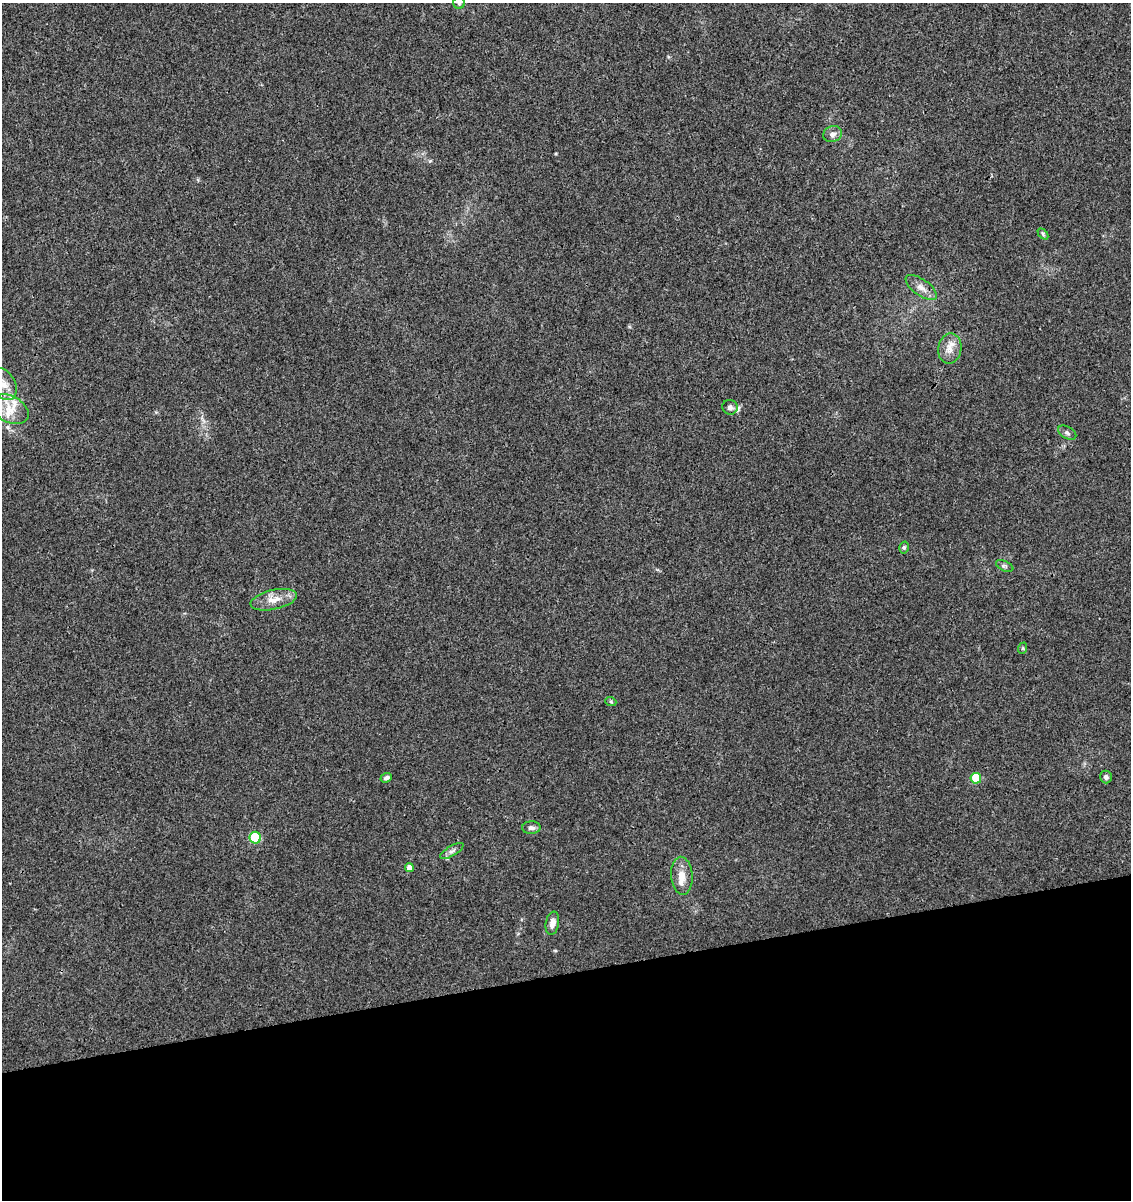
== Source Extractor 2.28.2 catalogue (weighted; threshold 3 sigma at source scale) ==
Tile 14 of 4 x 4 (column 2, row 4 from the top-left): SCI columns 1208-2336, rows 58-1255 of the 4626 x 4904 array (HDU 1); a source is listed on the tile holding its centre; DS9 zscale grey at full resolution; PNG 1133 x 1202 px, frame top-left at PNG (2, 3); each listed source drawn as its Kron ellipse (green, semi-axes under 4 px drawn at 4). Shown black and unused: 19% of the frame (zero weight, under 3 of 4 exposures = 5% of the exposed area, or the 3 px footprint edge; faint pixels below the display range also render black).
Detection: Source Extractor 2.28.2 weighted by HDU 2 'WHT'; one run over the whole footprint, this tile lists its part. Background 0.00448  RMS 0.0026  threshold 0.0118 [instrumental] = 3 sigma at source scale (4.5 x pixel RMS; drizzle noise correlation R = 1.50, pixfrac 1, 0.0396/0.0396 arcsec/px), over >= 5 px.
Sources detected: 26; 3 inside a brighter listed object's ellipse — not listed separately; the other 23 listed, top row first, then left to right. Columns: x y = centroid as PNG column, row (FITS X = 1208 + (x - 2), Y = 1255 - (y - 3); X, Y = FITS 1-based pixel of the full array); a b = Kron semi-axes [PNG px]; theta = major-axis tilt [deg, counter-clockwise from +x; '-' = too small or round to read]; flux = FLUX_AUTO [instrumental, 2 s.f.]
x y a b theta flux
459 3 6 5 - 0.49
833 134 9 7 25 1.1
1043 234 6 4 -47 0.41
921 288 18 8 -36 2
950 349 15 11 80 2.6
4 384 17 11 -60 3
730 407 8 7 - 1.1
9 409 20 13 -28 5.3
1067 433 10 6 -30 0.76
904 547 6 4 75 0.47
1005 566 9 5 -26 0.57
274 600 23 10 13 3.5
1023 648 6 3 71 0.31
611 702 5 3 - 0.31
1106 777 6 6 - 0.71
386 778 6 4 20 0.77
976 778 5 5 - 11
531 828 9 6 1 0.87
255 838 6 5 - 11
452 851 13 5 31 0.94
409 868 4 4 - 1.9
682 876 19 10 -86 3.1
552 923 12 6 79 1.7
Isophote crosses this tile's border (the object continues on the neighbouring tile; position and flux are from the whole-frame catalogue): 2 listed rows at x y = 459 3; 4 384